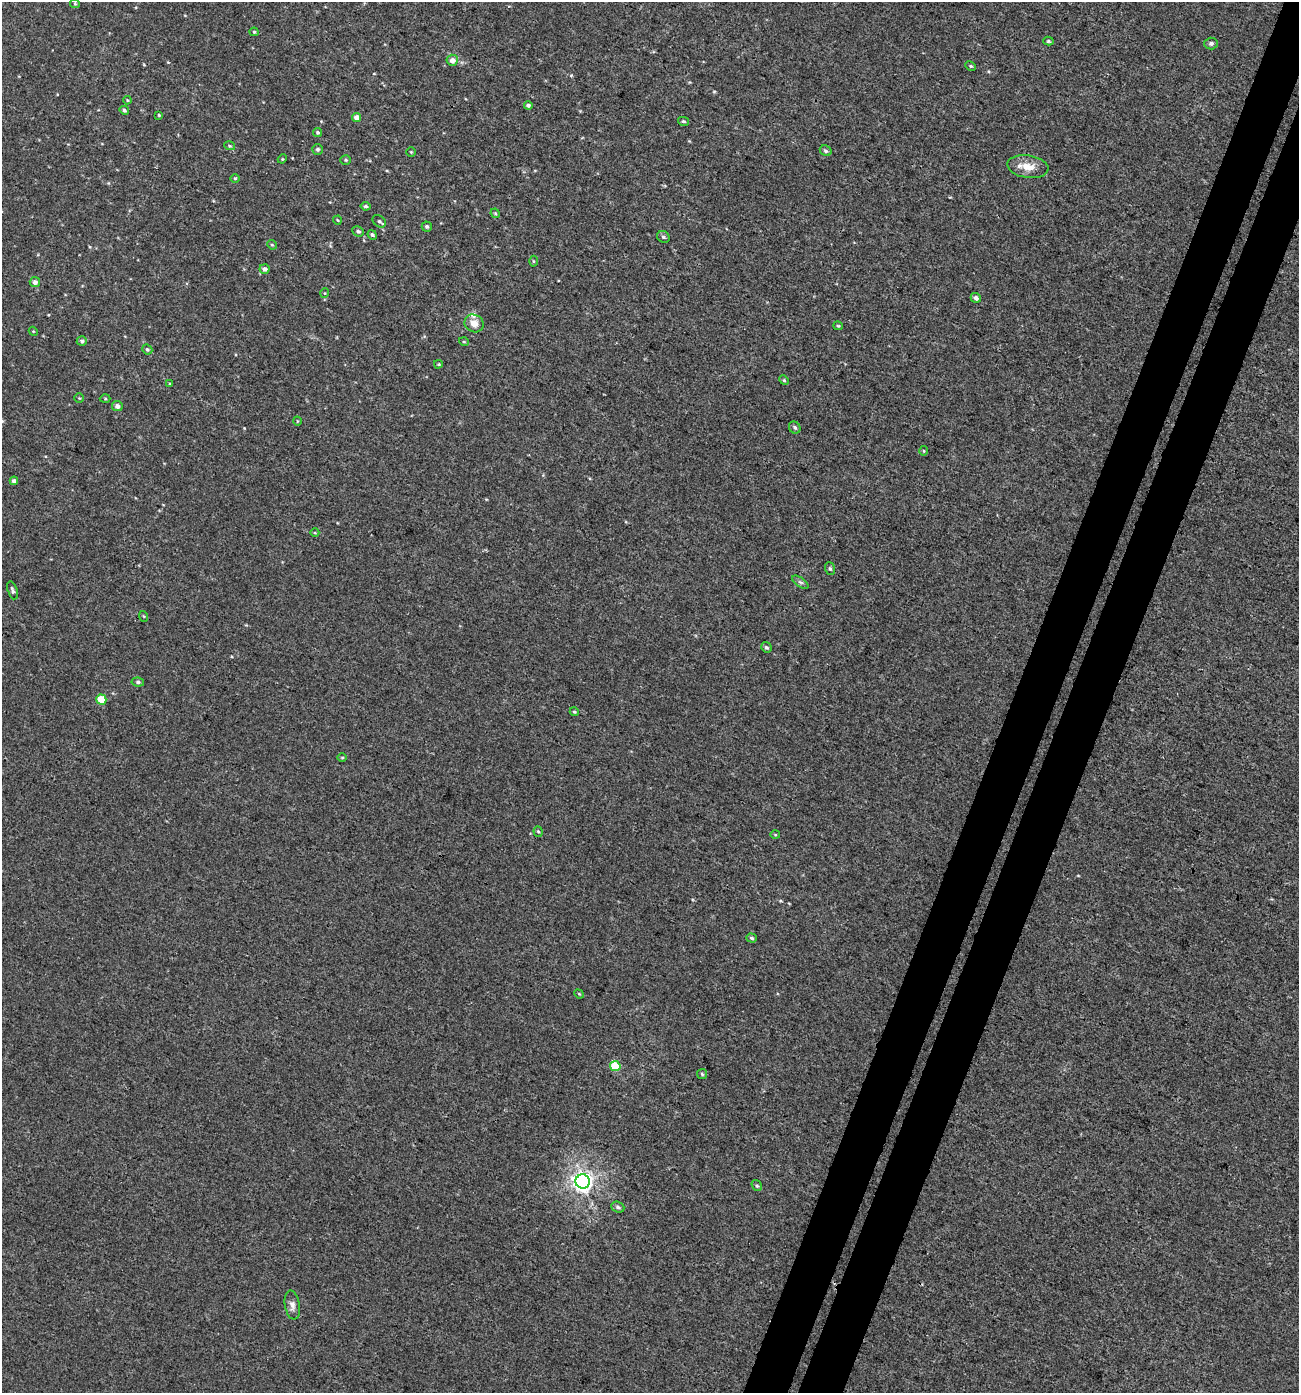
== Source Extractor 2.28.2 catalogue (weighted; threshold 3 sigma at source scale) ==
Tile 10 of 4 x 4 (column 2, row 3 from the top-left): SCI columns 1572-2868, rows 1430-2820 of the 5783 x 5630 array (HDU 1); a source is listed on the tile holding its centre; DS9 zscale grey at full resolution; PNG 1301 x 1395 px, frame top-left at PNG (2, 2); each listed source drawn as its Kron ellipse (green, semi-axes under 4 px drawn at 4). Shown black and unused: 6% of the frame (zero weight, under 3 of 4 exposures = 4% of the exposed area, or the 3 px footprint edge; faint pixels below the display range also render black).
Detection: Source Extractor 2.28.2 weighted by HDU 2 'WHT'; one run over the whole footprint, this tile lists its part. Background 0.00112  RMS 0.0027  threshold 0.0123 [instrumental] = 3 sigma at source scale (4.5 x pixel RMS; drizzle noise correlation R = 1.50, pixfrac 1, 0.0396/0.0396 arcsec/px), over >= 5 px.
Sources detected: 72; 1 inside a brighter listed object's ellipse — not listed separately; the other 71 listed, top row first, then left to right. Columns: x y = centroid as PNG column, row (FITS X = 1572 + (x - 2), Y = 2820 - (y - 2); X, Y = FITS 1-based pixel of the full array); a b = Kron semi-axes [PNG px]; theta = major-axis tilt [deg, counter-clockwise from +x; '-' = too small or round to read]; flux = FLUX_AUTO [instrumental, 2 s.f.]
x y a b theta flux
75 4 5 4 - 0.36
254 32 4 4 - 0.34
1048 41 5 4 - 0.43
1211 43 7 6 - 0.58
452 60 5 5 - 1.7
971 66 5 4 - 0.38
127 100 4 3 - 0.23
528 105 4 4 - 0.57
124 110 5 4 - 0.56
159 115 3 3 - 0.29
357 117 4 4 - 2.6
683 121 5 4 - 0.39
317 132 4 4 - 0.46
230 146 5 3 - 0.3
318 149 5 5 - 0.6
826 151 6 5 - 0.64
411 152 4 4 - 0.28
282 159 4 3 - 0.24
346 160 5 4 - 0.37
1028 167 21 11 -8 3.9
235 178 5 3 - 0.27
366 206 5 4 - 0.53
495 213 5 4 - 0.29
337 220 4 3 - 0.21
379 221 7 5 -42 0.62
427 226 5 5 - 0.54
358 231 6 5 - 0.6
372 235 5 4 - 0.48
663 237 6 5 - 0.56
272 245 5 4 - 0.31
533 261 5 3 - 0.3
265 269 5 4 - 1
35 282 5 5 - 1.1
325 293 5 3 - 0.23
976 298 5 4 - 0.87
474 323 10 8 -28 2.2
838 326 5 4 - 0.3
33 331 5 3 - 0.24
82 341 5 4 - 0.59
464 342 5 3 - 0.25
147 349 5 4 - 0.43
438 364 4 3 - 0.29
784 380 5 4 - 0.33
170 384 4 3 - 0.27
79 398 5 4 - 0.28
105 399 5 3 - 0.29
117 406 5 5 - 1.1
297 421 4 3 - 0.2
795 428 6 5 - 0.59
924 451 5 3 - 0.26
14 481 4 4 - 0.91
315 533 4 3 - 0.21
830 569 6 5 - 0.52
800 582 9 4 -35 0.61
13 590 9 5 -71 0.68
143 616 5 3 - 0.26
766 647 5 5 - 0.55
138 682 6 4 -9 0.59
101 700 5 5 - 8.1
574 712 4 4 - 0.41
342 757 5 3 - 0.26
538 832 5 4 - 0.35
775 835 5 3 - 0.29
752 938 5 4 - 0.5
579 994 5 4 - 0.29
615 1066 5 5 - 13
702 1074 5 5 - 0.41
583 1181 7 7 - 150
757 1186 6 4 -56 0.42
618 1207 7 5 -22 0.68
292 1305 14 7 -80 1.5